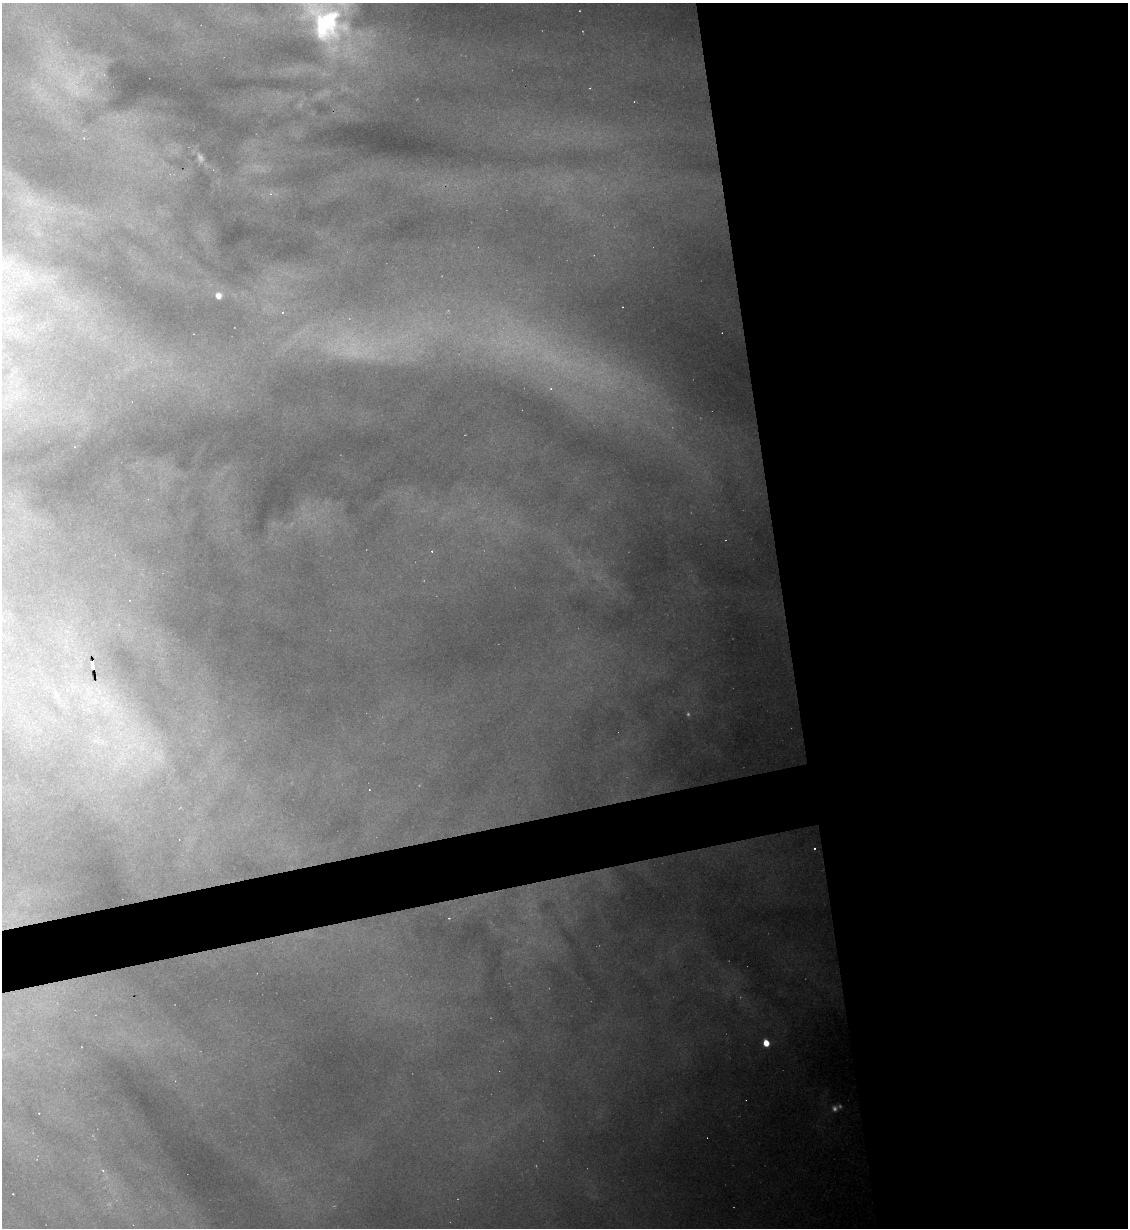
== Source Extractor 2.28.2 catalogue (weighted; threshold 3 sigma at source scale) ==
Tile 8 of 4 x 4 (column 4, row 2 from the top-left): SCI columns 3624-4749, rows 2455-3680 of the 4885 x 4907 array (HDU 1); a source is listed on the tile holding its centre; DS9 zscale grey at full resolution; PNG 1130 x 1230 px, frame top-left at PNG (2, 3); no overlay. Shown black and unused: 34% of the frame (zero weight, under 2 of 3 exposures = <1% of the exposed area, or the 3 px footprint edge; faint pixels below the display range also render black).
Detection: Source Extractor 2.28.2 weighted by HDU 2 'WHT'; one run over the whole footprint, this tile lists its part. Background 1.16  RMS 0.044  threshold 0.197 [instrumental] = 3 sigma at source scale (4.5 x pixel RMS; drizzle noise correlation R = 1.50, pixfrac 1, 0.05/0.05 arcsec/px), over >= 5 px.
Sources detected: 11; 5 cosmic-ray / hot-pixel residue — not listed; the other 6 listed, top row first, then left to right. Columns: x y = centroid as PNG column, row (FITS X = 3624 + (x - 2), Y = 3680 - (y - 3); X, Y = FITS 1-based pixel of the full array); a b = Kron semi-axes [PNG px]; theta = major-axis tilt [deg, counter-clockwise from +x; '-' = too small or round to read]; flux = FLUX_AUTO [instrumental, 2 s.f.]
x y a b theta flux
326 24 51 35 60 460
218 296 6 5 - 17
282 312 4 2 - 3.1
93 665 8 3 -80 70
814 848 3 2 - 4.4
766 1043 5 4 - 42
Isophote crosses this tile's border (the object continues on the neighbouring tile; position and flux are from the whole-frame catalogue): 1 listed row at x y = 326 24